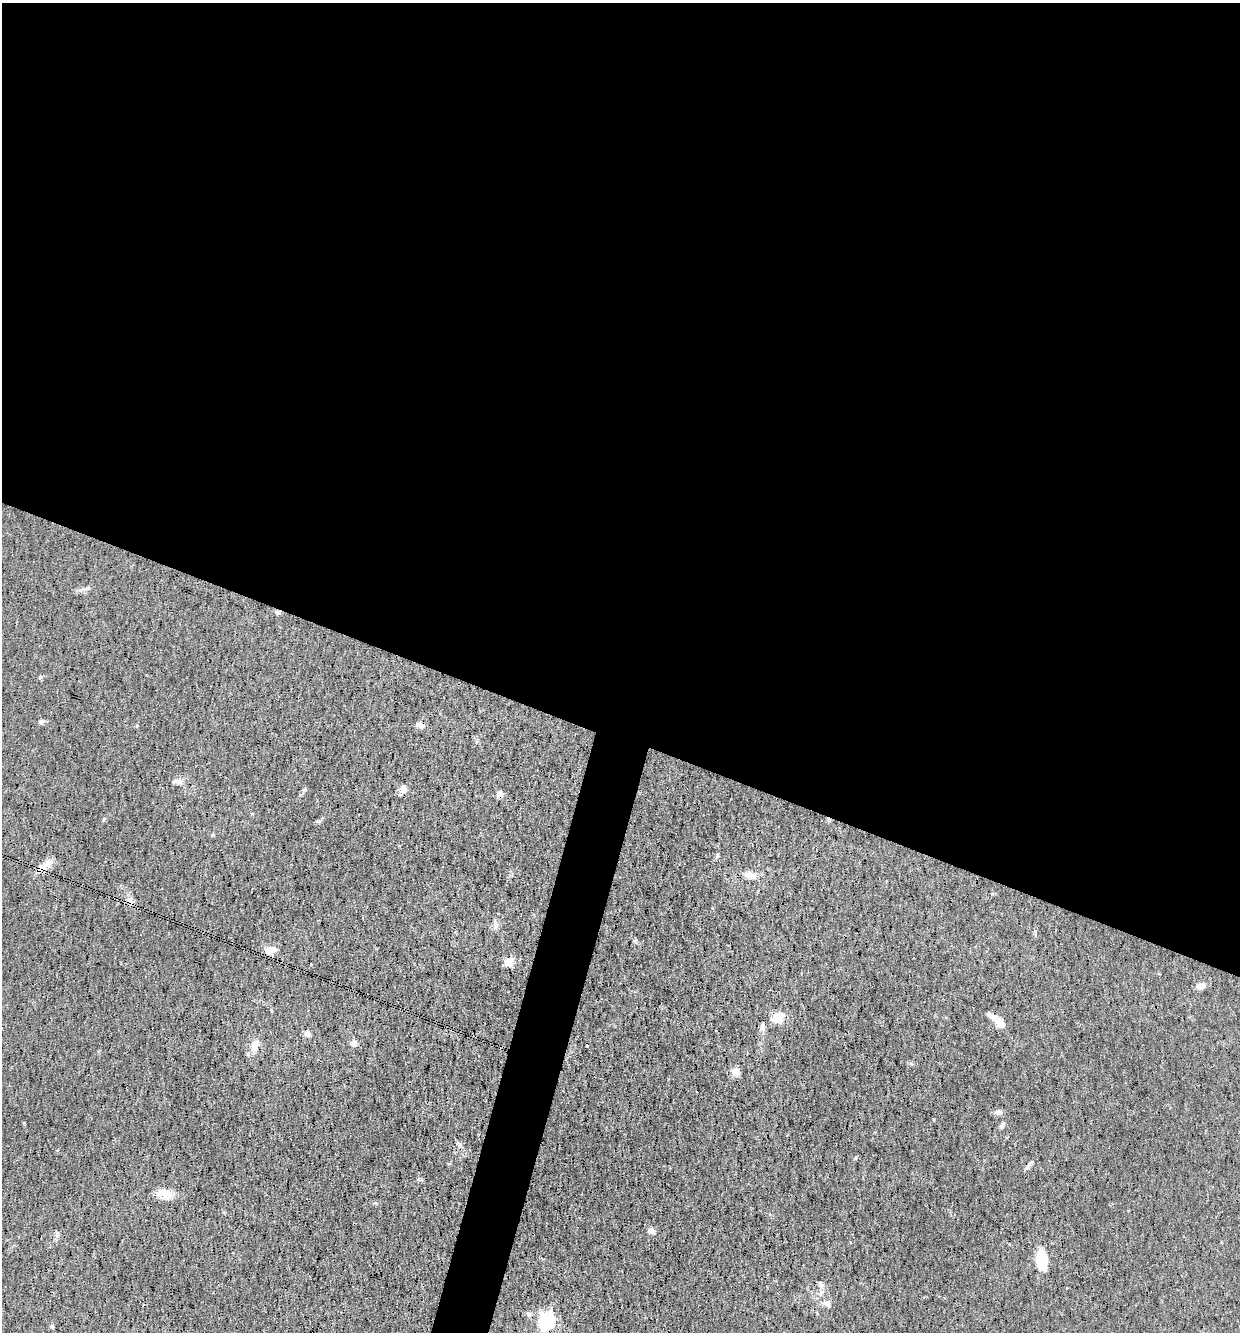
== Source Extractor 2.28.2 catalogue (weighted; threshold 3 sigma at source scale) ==
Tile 3 of 4 x 4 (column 3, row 1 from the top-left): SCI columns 2604-3841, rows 3993-5322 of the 5334 x 5322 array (HDU 1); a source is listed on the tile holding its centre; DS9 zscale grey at full resolution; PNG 1242 x 1334 px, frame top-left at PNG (2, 3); no overlay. Shown black and unused: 57% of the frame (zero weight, under 3 of 4 exposures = <1% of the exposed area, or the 3 px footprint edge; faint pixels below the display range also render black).
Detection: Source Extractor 2.28.2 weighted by HDU 2 'WHT'; one run over the whole footprint, this tile lists its part. Background 0.0548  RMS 0.0052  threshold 0.0234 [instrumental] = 3 sigma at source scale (4.5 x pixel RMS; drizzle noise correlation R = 1.50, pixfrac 1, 0.05/0.05 arcsec/px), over >= 5 px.
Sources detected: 36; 1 cosmic-ray / hot-pixel residue — not listed; the other 35 listed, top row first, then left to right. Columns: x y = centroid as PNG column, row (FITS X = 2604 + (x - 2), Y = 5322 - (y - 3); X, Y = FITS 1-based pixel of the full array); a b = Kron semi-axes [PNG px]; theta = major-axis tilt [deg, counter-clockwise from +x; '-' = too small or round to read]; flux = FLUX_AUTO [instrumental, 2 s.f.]
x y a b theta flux
277 612 8 5 15 1
42 721 8 6 33 1.3
420 725 11 6 -16 2.1
179 781 7 4 -19 1.5
403 789 11 8 86 3
499 793 8 7 - 1.8
104 819 6 4 46 0.57
318 821 5 5 - 0.75
717 856 6 5 - 0.84
48 864 18 9 47 4.5
751 875 19 8 -10 4.6
270 950 16 9 9 3.8
509 961 12 9 28 4.6
1201 986 9 7 14 3.6
992 1016 15 7 -27 2.4
778 1017 13 10 37 8.2
1000 1023 9 7 -58 6.5
763 1026 13 5 82 1.6
307 1034 8 6 -34 1.6
354 1043 9 7 -22 1.9
255 1045 15 8 70 5.1
735 1071 11 9 -10 2.8
998 1112 10 6 4 1.7
1002 1125 8 6 68 1.2
460 1145 6 5 - 1.1
1027 1167 13 4 49 1.3
165 1194 17 13 -20 6.4
375 1203 5 4 - 0.58
651 1231 9 7 -12 1.9
57 1235 8 5 -65 1.2
1042 1261 18 10 -85 18
821 1284 9 6 -41 1.5
827 1304 12 9 -52 2.6
547 1321 7 7 - 120
52 1326 5 4 - 0.7
Overlapping masked pixels (flux is a lower limit): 2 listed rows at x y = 277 612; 48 864
Unlisted compact peaks at least as high as the median listed source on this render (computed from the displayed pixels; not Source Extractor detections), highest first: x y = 24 1123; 992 894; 304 790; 40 677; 418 1179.